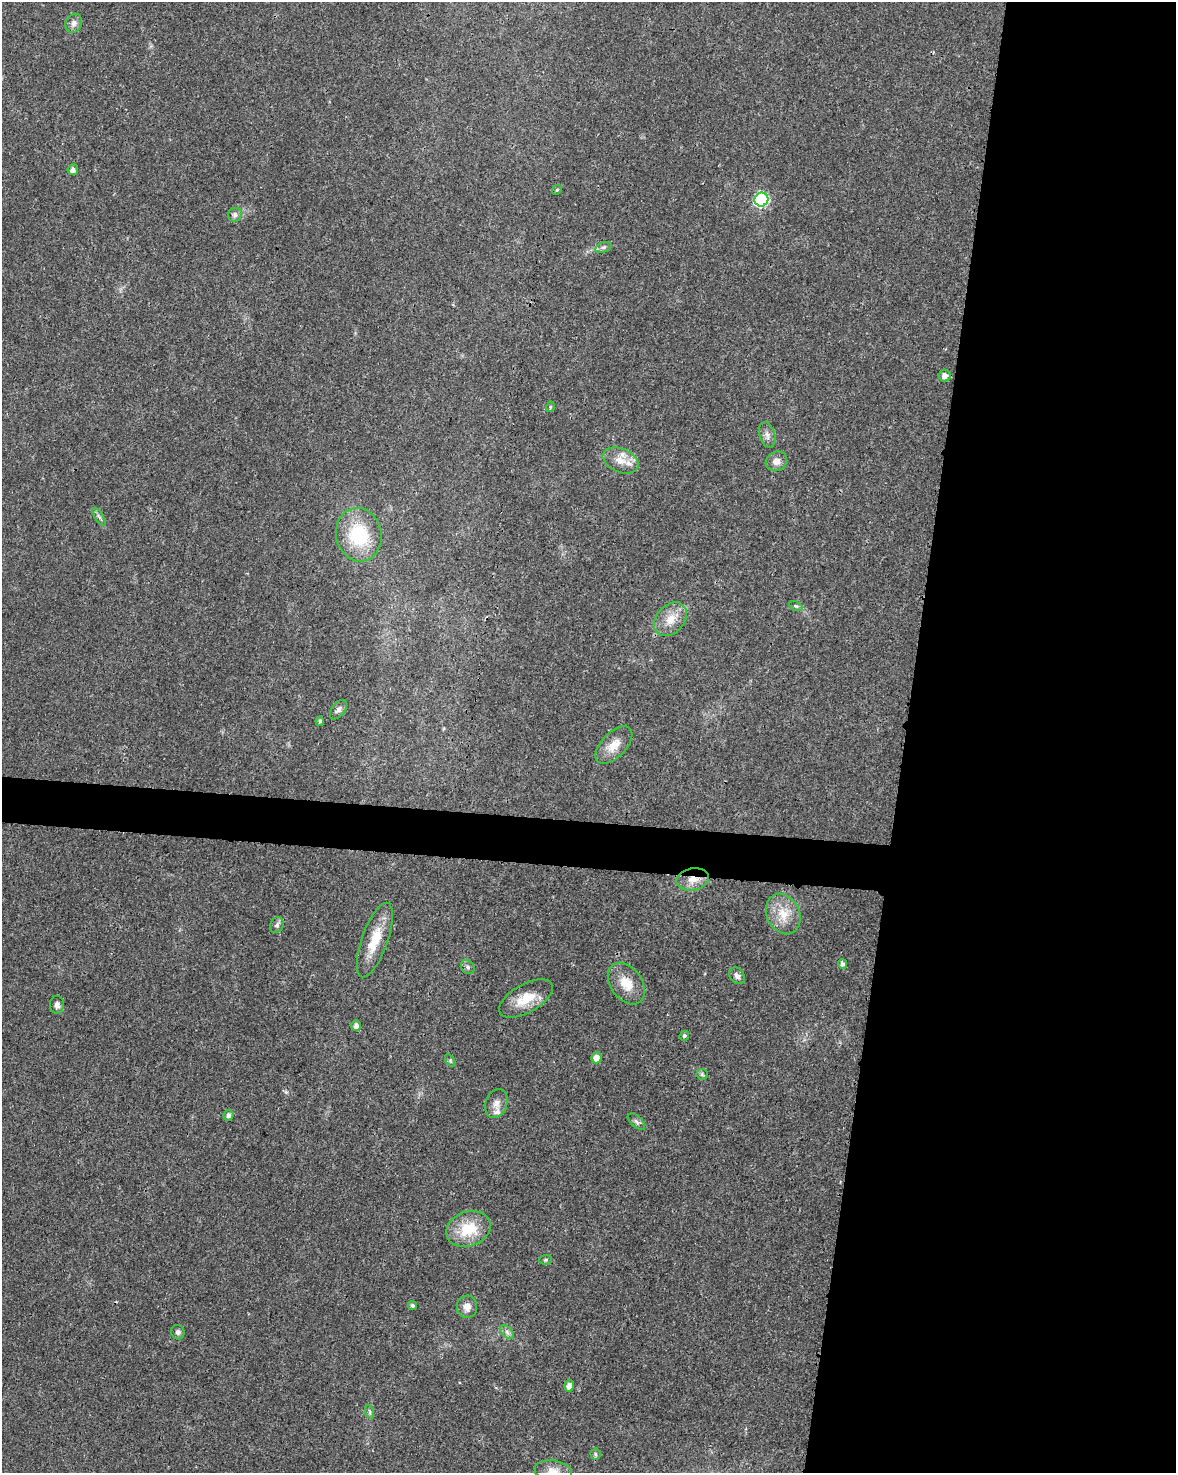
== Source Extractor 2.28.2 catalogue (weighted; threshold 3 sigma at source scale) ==
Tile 8 of 4 x 3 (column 4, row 2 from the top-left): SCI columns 3525-4698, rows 1701-3171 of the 4707 x 4926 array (HDU 1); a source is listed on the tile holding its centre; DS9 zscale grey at full resolution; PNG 1178 x 1475 px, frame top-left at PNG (2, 2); each listed source drawn as its Kron ellipse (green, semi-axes under 4 px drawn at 4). Shown black and unused: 25% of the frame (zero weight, under 3 of 4 exposures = <1% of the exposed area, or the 3 px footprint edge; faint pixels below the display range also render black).
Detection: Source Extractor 2.28.2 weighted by HDU 2 'WHT'; one run over the whole footprint, this tile lists its part. Background 0.0201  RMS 0.0029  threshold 0.0129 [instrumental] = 3 sigma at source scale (4.5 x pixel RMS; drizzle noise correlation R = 1.50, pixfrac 1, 0.0396/0.0396 arcsec/px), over >= 5 px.
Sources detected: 47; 1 inside a brighter listed object's ellipse — not listed separately; the other 46 listed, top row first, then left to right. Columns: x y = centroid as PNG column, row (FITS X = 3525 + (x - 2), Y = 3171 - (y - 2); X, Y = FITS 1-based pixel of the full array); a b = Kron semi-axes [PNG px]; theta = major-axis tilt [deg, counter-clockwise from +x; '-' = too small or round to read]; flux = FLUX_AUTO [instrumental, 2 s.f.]
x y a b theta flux
74 23 10 8 62 1.4
73 170 5 5 - 1.2
557 190 5 4 - 0.41
761 200 7 6 - 36
235 215 7 6 - 1.1
603 247 8 5 18 0.72
945 376 6 6 - 1.6
550 407 5 3 - 0.29
767 435 13 7 -73 1.5
621 460 19 11 -22 3.8
776 461 11 9 29 2.1
99 517 10 4 -56 0.69
359 535 27 22 -78 17
796 606 7 4 -24 0.53
671 619 19 14 49 4.5
338 710 11 6 52 1.1
320 721 5 4 - 0.52
614 745 23 12 46 4.2
693 879 16 11 11 3.6
783 914 21 16 -63 6.1
277 925 8 6 60 0.84
375 940 39 13 70 7.5
843 964 5 4 - 1.1
468 967 7 6 - 0.82
737 976 9 7 -52 1.3
626 984 23 15 -54 5.4
526 999 30 14 29 6.6
57 1005 9 7 89 1.2
356 1026 5 5 - 1.3
684 1036 5 4 - 0.64
596 1058 5 5 - 1.9
450 1060 7 4 -59 0.38
702 1074 5 5 - 0.44
496 1103 15 10 70 2.4
228 1115 5 5 - 1
636 1122 10 5 -42 0.83
468 1229 23 17 20 9.7
545 1260 6 5 - 0.41
412 1306 5 4 - 0.58
467 1307 11 10 - 2.2
178 1332 7 6 - 0.83
507 1332 8 5 -46 0.87
569 1386 5 5 - 1.7
370 1412 7 4 -72 0.58
595 1454 5 5 - 0.49
553 1471 19 10 -8 3.1
Overlapping masked pixels (flux is a lower limit): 1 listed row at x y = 693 879
Isophote crosses this tile's border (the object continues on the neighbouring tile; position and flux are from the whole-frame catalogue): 1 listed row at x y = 553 1471